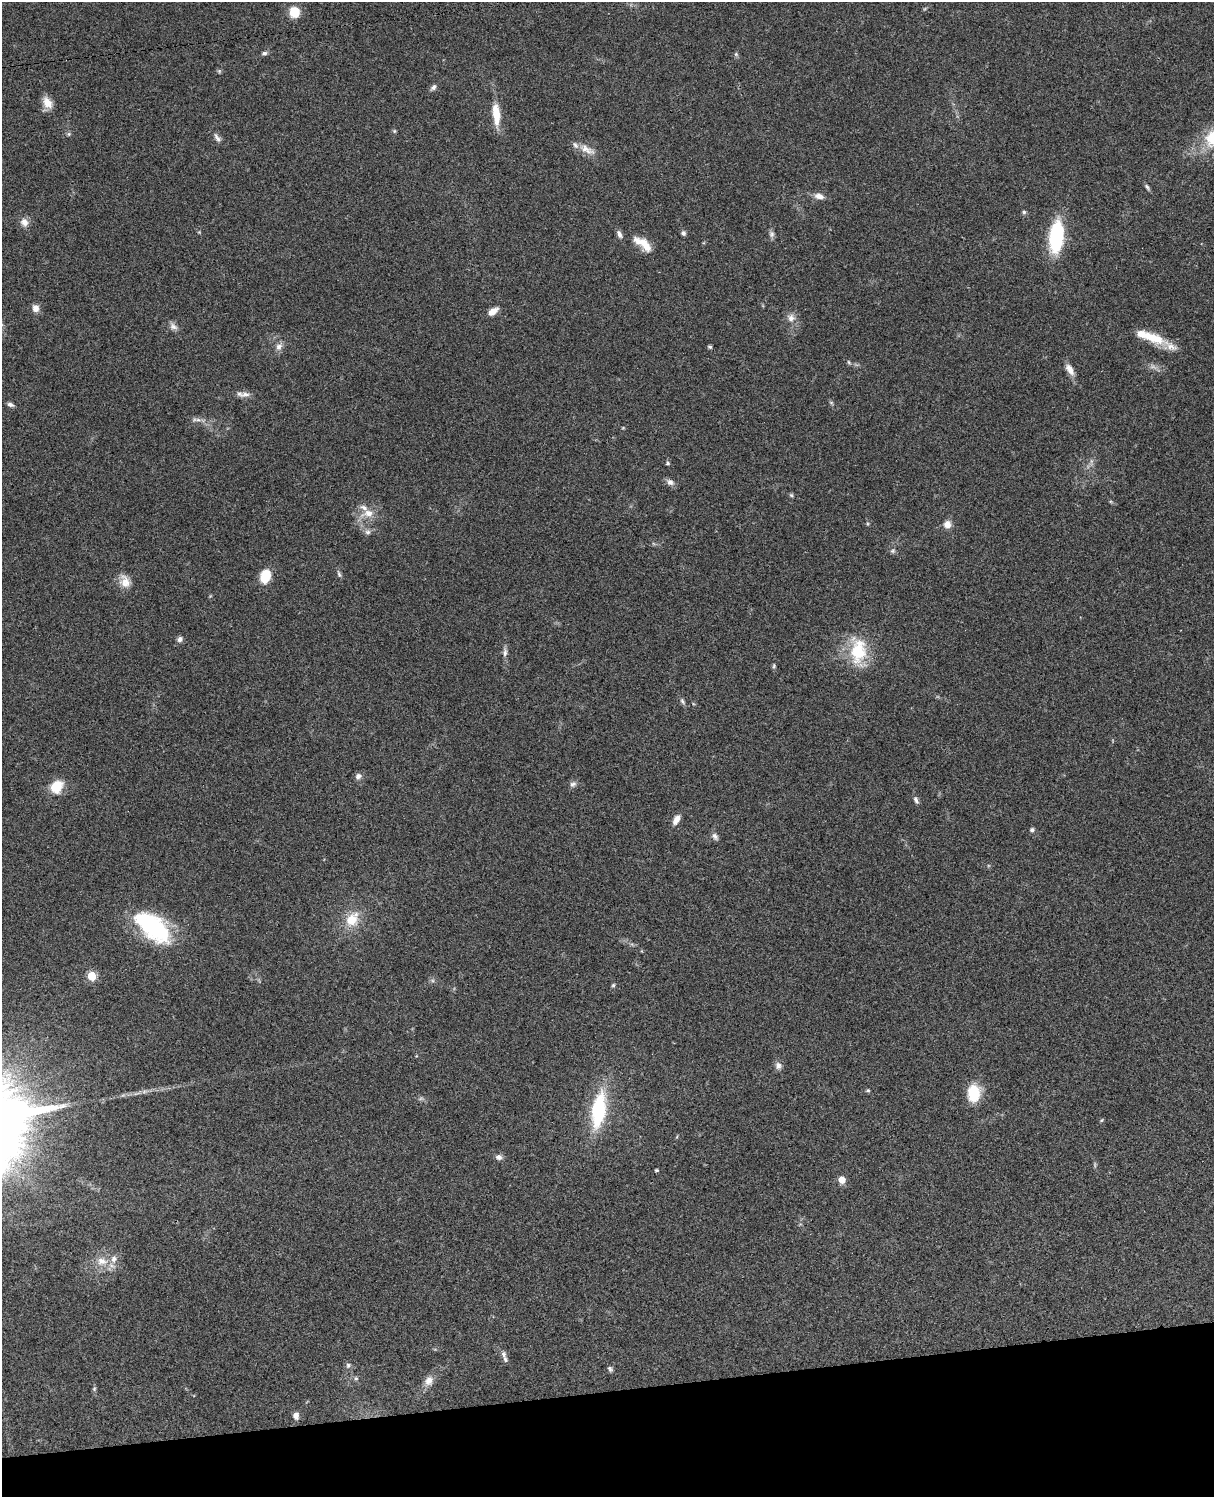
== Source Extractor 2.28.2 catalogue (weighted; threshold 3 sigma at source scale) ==
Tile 10 of 4 x 3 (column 2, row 3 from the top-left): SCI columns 1333-2544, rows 277-1771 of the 5086 x 4926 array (HDU 1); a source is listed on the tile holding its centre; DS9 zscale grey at full resolution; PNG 1216 x 1499 px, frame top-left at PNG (2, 2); no overlay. Shown black and unused: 7% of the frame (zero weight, under 3 of 4 exposures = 6% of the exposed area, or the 3 px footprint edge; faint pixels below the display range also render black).
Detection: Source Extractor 2.28.2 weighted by HDU 2 'WHT'; one run over the whole footprint, this tile lists its part. Background 0.0963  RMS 0.0062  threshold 0.0281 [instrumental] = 3 sigma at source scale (4.5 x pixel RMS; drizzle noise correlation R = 1.50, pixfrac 1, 0.05/0.05 arcsec/px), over >= 5 px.
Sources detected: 86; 4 too faint to see at this stretch — not listed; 6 inside a brighter listed object's ellipse — not listed separately; the other 76 listed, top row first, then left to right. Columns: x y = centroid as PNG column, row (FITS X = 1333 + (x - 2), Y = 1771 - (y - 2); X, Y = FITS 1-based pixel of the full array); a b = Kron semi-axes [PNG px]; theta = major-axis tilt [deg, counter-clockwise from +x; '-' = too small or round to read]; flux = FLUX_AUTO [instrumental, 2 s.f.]
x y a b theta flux
294 12 11 10 - 12
264 53 7 6 - 1.6
736 54 6 5 - 1
433 87 9 5 50 1.9
47 103 15 10 -61 6.5
496 114 21 7 -85 16
394 131 5 5 - 0.84
69 134 6 5 - 1
217 138 14 6 -58 2.5
587 149 26 10 -29 6.8
1147 187 9 4 -54 1.3
819 196 13 8 -14 4.2
1024 212 6 6 - 1
24 222 11 9 -55 4.3
199 232 4 4 - 0.58
683 233 6 6 - 1.6
619 234 10 6 -64 2.2
772 234 9 7 89 2
1056 237 24 11 84 62
643 244 26 10 -36 10
35 308 9 8 - 4
493 311 12 7 37 5.3
791 318 12 11 - 4.4
173 326 12 8 -40 3
1151 337 30 11 -19 16
279 347 11 8 57 3.3
710 347 5 4 - 1
849 362 6 5 - 0.98
1070 369 16 8 -57 4.7
245 394 16 7 9 3.6
831 402 6 4 -19 0.83
10 405 8 5 -20 1.9
198 420 11 4 -5 2.2
668 463 6 4 -1 0.87
670 482 11 7 -26 2.9
791 495 6 5 - 0.92
368 513 22 12 13 9.2
947 524 9 8 - 4.5
368 532 8 8 - 2.2
893 551 7 6 - 1.5
339 574 11 4 -72 1.5
265 576 16 11 74 12
125 581 19 13 -64 7.2
180 639 8 6 36 2.2
858 651 29 17 89 32
505 652 13 6 89 2.6
774 666 7 5 71 0.94
682 701 9 6 -61 1.5
358 776 8 7 - 2.6
573 784 9 7 33 2.1
56 786 17 13 50 12
916 800 10 6 -66 2
676 819 12 6 59 4.7
1032 830 6 5 - 1.4
715 836 10 6 -55 2.3
351 920 18 16 64 14
153 927 41 21 -38 71
92 976 5 5 - 28
613 985 6 4 67 0.96
778 1066 9 9 - 2.8
868 1090 5 4 - 0.79
144 1091 9 4 9 2
974 1093 19 14 85 18
599 1110 28 11 81 60
1102 1120 6 3 70 0.68
499 1157 9 7 2 2.4
657 1170 4 3 - 0.98
842 1180 5 5 - 9.5
102 1261 16 10 -11 7.7
503 1354 9 7 -85 2.2
348 1365 8 6 59 1.6
610 1369 8 5 -55 1.4
356 1378 7 5 -42 1.4
429 1381 13 11 66 5.3
94 1389 7 5 -72 1.1
296 1415 8 7 - 3.4